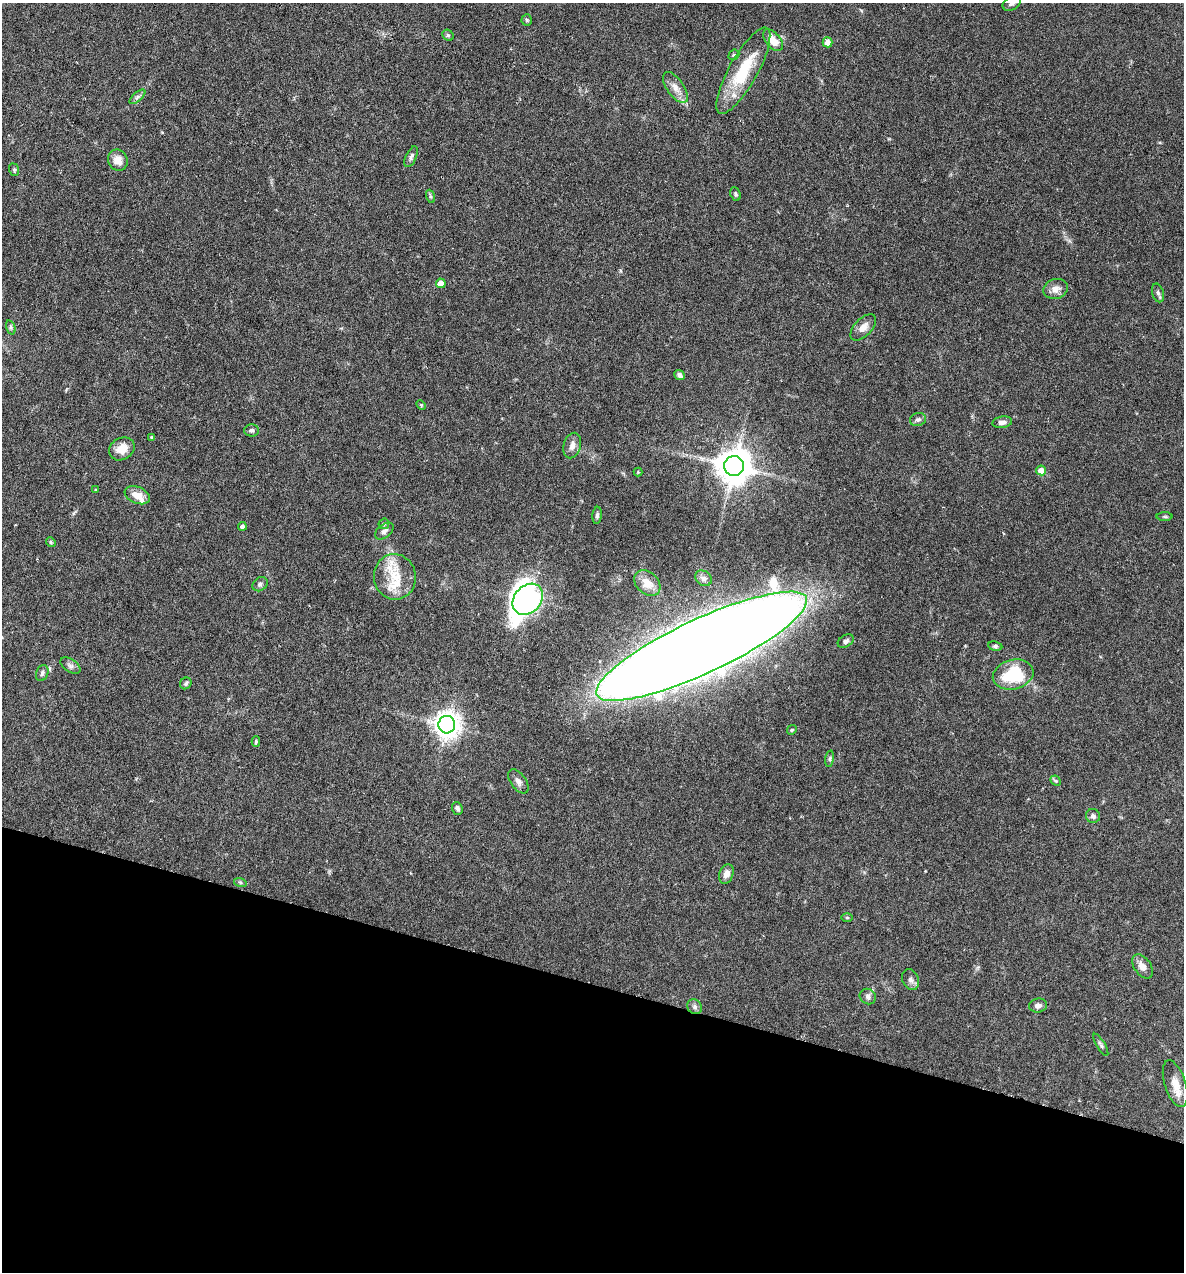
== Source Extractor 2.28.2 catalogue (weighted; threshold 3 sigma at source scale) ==
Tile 15 of 4 x 4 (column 3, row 4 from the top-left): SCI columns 2489-3670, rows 1-1270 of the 5097 x 5080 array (HDU 1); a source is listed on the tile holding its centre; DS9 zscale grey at full resolution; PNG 1186 x 1274 px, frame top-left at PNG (2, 3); each listed source drawn as its Kron ellipse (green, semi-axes under 4 px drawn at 4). Shown black and unused: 23% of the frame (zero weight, under 4 of 7 exposures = <1% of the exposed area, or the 3 px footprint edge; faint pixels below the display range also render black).
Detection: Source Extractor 2.28.2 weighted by HDU 2 'WHT'; one run over the whole footprint, this tile lists its part. Background 0.111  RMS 0.0036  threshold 0.0147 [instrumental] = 3 sigma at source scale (4.09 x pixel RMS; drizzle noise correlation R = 1.36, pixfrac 0.8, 0.05/0.05 arcsec/px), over >= 5 px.
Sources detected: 69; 1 inside a brighter listed object's ellipse — not listed separately; the other 68 listed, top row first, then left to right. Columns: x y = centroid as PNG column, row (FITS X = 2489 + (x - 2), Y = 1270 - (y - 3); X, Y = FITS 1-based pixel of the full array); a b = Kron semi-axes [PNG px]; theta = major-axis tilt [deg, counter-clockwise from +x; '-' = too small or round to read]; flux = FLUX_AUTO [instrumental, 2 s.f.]
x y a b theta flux
1012 3 10 6 31 1.2
527 20 6 5 - 0.51
448 35 6 5 - 0.57
773 40 13 7 -50 4.5
827 42 5 5 - 2.3
734 55 6 5 - 0.51
743 71 49 14 61 17
675 87 18 8 -55 3
137 97 10 4 42 0.99
411 157 11 5 65 0.98
118 160 11 9 -62 3.1
14 170 6 5 - 0.56
735 194 7 5 -65 0.57
430 196 7 4 -71 0.58
441 283 5 5 - 2.8
1055 289 12 10 18 2.5
1158 293 9 5 -74 0.92
11 327 7 4 -72 0.61
863 327 16 8 47 2.7
680 375 6 4 -40 1.2
421 405 5 3 - 0.34
918 420 8 6 15 1
1002 422 10 6 10 1.5
252 430 7 6 - 0.88
151 437 4 4 - 0.49
572 446 13 8 75 2.2
122 449 13 11 30 4.5
734 466 10 10 - 770
1041 470 5 5 - 3.3
638 472 4 4 - 0.31
95 490 3 3 - 0.35
137 495 13 8 -22 3.6
597 515 8 4 84 0.76
1165 517 8 4 -1 0.52
384 524 6 5 - 0.48
242 526 4 4 - 1
384 531 11 6 39 1.4
51 542 5 4 - 0.47
395 577 23 21 -81 11
703 578 9 7 -34 1.2
647 583 15 11 -42 4
260 584 8 6 39 0.97
528 599 17 13 48 290
846 641 8 5 32 1
702 646 115 27 25 2000
995 646 7 5 -9 0.59
70 666 11 6 -33 1.1
42 673 8 6 70 0.94
1013 675 20 14 14 17
186 683 6 5 - 0.67
447 725 9 8 - 350
792 730 5 4 - 0.45
256 742 5 4 - 0.6
830 759 8 4 82 0.63
518 781 14 7 -54 1.7
1056 781 6 4 -44 0.51
457 808 6 5 - 1
1093 816 7 7 - 1
726 874 10 7 69 2.2
240 882 6 4 -18 0.51
847 917 6 4 -1 0.43
1143 966 13 8 -55 2.7
911 980 11 8 -66 1.4
868 996 8 7 - 1.1
1038 1005 9 7 7 1.4
695 1007 8 7 - 1.1
1101 1045 13 4 -59 0.84
1175 1084 24 10 -72 4.2
Isophote crosses this tile's border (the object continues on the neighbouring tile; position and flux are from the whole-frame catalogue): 1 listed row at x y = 1012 3